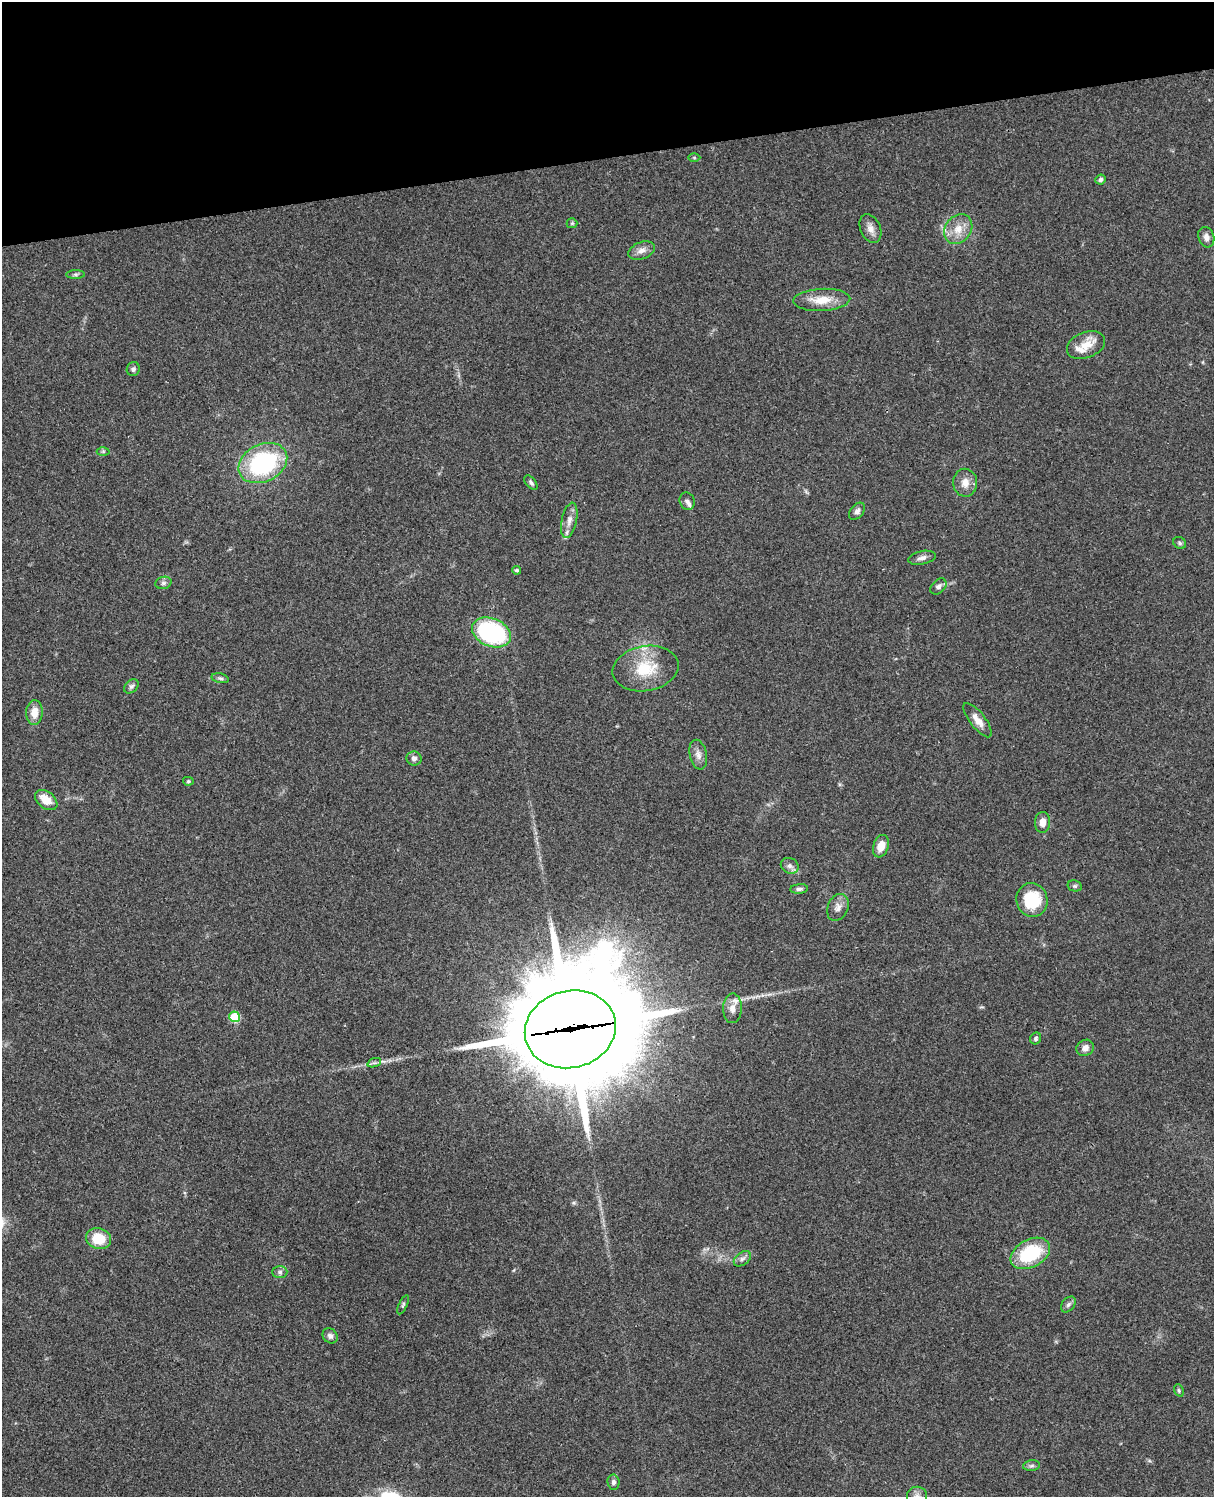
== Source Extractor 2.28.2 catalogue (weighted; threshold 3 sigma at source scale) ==
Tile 3 of 4 x 3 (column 3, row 1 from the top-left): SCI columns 2545-3756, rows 3268-4762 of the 5086 x 4926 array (HDU 1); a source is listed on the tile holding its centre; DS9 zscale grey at full resolution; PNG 1216 x 1499 px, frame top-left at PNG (2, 2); each listed source drawn as its Kron ellipse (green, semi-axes under 4 px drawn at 4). Shown black and unused: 10% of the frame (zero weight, under 3 of 4 exposures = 6% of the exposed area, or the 3 px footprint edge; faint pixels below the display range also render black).
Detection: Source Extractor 2.28.2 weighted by HDU 2 'WHT'; one run over the whole footprint, this tile lists its part. Background 0.0877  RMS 0.0061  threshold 0.0274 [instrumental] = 3 sigma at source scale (4.5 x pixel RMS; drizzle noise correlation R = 1.50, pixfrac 1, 0.05/0.05 arcsec/px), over >= 5 px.
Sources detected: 61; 1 long thin detection or spike segment (spike, bleed or trail) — neither listed nor drawn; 3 inside a brighter listed object's ellipse — not listed separately; the other 57 listed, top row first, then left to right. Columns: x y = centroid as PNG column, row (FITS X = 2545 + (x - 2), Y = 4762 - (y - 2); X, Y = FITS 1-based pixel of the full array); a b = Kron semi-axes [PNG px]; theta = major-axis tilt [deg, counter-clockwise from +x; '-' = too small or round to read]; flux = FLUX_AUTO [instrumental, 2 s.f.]
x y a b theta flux
694 158 6 4 0 0.75
1101 180 5 5 - 1.6
572 223 5 5 - 0.77
870 229 15 10 -67 4.4
958 229 16 13 51 8.8
1206 237 10 8 -72 2.8
642 251 14 8 21 4.1
76 274 9 4 0 1.2
822 300 28 11 3 11
1086 345 20 12 21 9.4
133 369 7 6 - 1.6
103 451 6 4 0 0.95
263 463 25 18 27 70
531 483 8 5 -51 1.5
965 483 14 12 -87 5.9
687 501 9 7 -67 1.9
857 511 10 6 50 2.4
569 520 18 7 78 4.8
1180 543 7 5 -34 1.3
922 558 14 6 12 2.9
517 570 4 4 - 1.3
163 583 8 6 15 1.6
938 586 9 6 45 2.5
491 632 20 14 -22 77
646 669 33 22 10 23
220 678 9 4 -13 1.4
131 686 8 6 44 1.6
34 713 12 8 88 6.6
978 720 21 7 -52 5.6
698 755 15 8 -78 3.8
414 759 7 7 - 2.4
188 781 5 4 - 0.9
46 800 12 8 -38 9.1
1043 822 10 7 86 4.6
881 846 11 7 71 7.2
790 866 9 7 -26 2.4
1075 886 7 5 -13 1.2
799 889 9 4 5 1.6
1032 900 17 15 -72 27
838 907 14 10 67 4.1
732 1008 15 9 89 5.1
234 1017 5 5 - 27
570 1029 46 38 15 16000
1036 1038 6 5 - 1.2
1085 1048 9 7 33 3.3
374 1063 7 4 18 1.4
99 1239 13 10 -13 15
1030 1253 21 14 28 37
742 1259 9 6 38 2.1
280 1272 7 6 - 1.6
1068 1304 9 6 51 1.9
403 1305 10 3 65 1
330 1336 8 7 - 2.1
1179 1390 6 4 -70 0.97
1031 1466 8 5 7 1.4
613 1482 7 6 - 1.9
917 1496 10 9 - 3
Overlapping masked pixels (flux is a lower limit): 1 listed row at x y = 570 1029
Isophote crosses this tile's border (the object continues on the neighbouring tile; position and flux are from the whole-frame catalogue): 1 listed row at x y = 917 1496